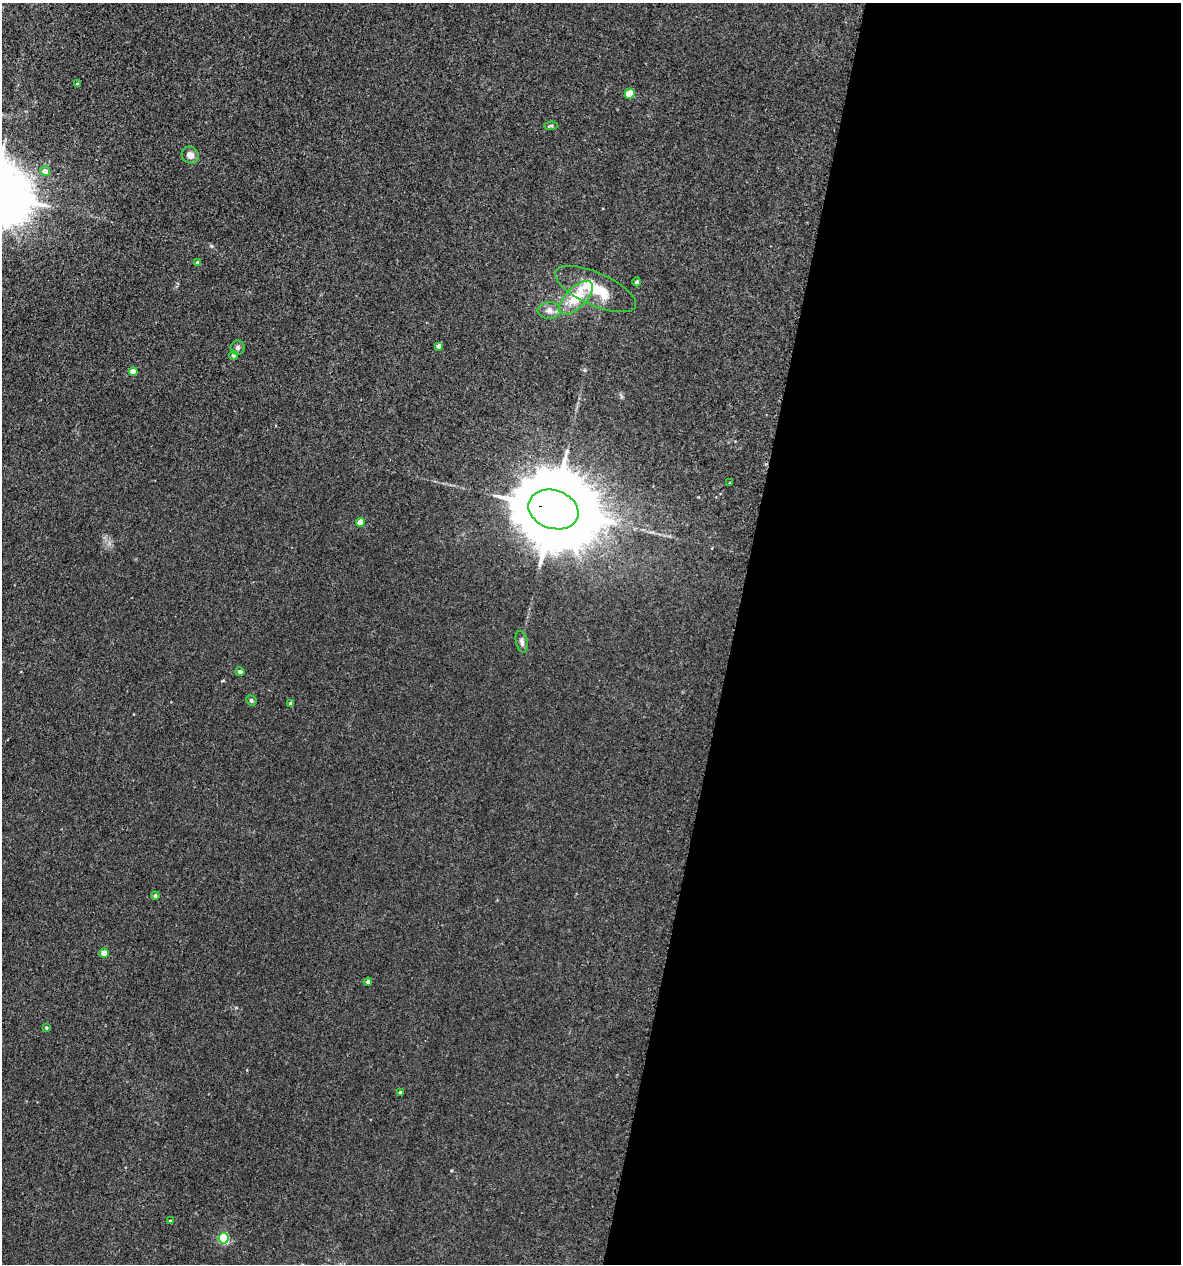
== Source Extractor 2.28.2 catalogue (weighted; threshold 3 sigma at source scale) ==
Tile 12 of 4 x 4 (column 4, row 3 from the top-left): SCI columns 3873-5051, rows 1312-2573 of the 5223 x 5150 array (HDU 1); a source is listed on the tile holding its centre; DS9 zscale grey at full resolution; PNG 1183 x 1266 px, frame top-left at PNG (2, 3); each listed source drawn as its Kron ellipse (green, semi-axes under 4 px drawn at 4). Shown black and unused: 38% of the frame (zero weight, under 3 of 5 exposures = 5% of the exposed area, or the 3 px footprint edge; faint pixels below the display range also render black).
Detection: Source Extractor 2.28.2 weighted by HDU 2 'WHT'; one run over the whole footprint, this tile lists its part. Background 0.0171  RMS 0.0029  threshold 0.013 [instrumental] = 3 sigma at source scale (4.5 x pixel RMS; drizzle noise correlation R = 1.50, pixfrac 1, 0.05/0.05 arcsec/px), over >= 5 px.
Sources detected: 28; all 28 listed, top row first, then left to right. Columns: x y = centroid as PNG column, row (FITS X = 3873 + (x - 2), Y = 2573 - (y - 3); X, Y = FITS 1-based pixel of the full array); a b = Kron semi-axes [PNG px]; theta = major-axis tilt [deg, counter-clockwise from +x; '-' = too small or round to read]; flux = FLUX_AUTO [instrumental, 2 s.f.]
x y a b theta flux
77 84 4 3 - 0.3
629 94 5 5 - 6.4
551 126 7 3 3 0.44
190 155 9 8 - 1.7
45 171 5 5 - 1.6
198 263 4 4 - 0.96
637 282 4 4 - 0.68
595 289 43 16 -24 11
576 298 21 10 45 7.3
549 310 11 8 3 1.7
439 346 4 4 - 1.2
237 347 7 7 - 0.75
233 355 5 4 - 0.66
133 372 4 4 - 2.7
730 483 3 3 - 0.27
553 509 25 19 -19 4200
360 523 4 4 - 4.9
522 642 11 5 -77 0.96
240 672 4 4 - 1
251 700 5 5 - 0.55
291 703 4 3 - 0.87
155 896 4 4 - 0.63
104 953 4 4 - 2.7
368 982 4 4 - 0.82
46 1028 4 3 - 0.34
401 1092 3 3 - 0.68
170 1221 4 3 - 0.31
224 1238 5 5 - 22
Overlapping masked pixels (flux is a lower limit): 1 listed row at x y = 553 509